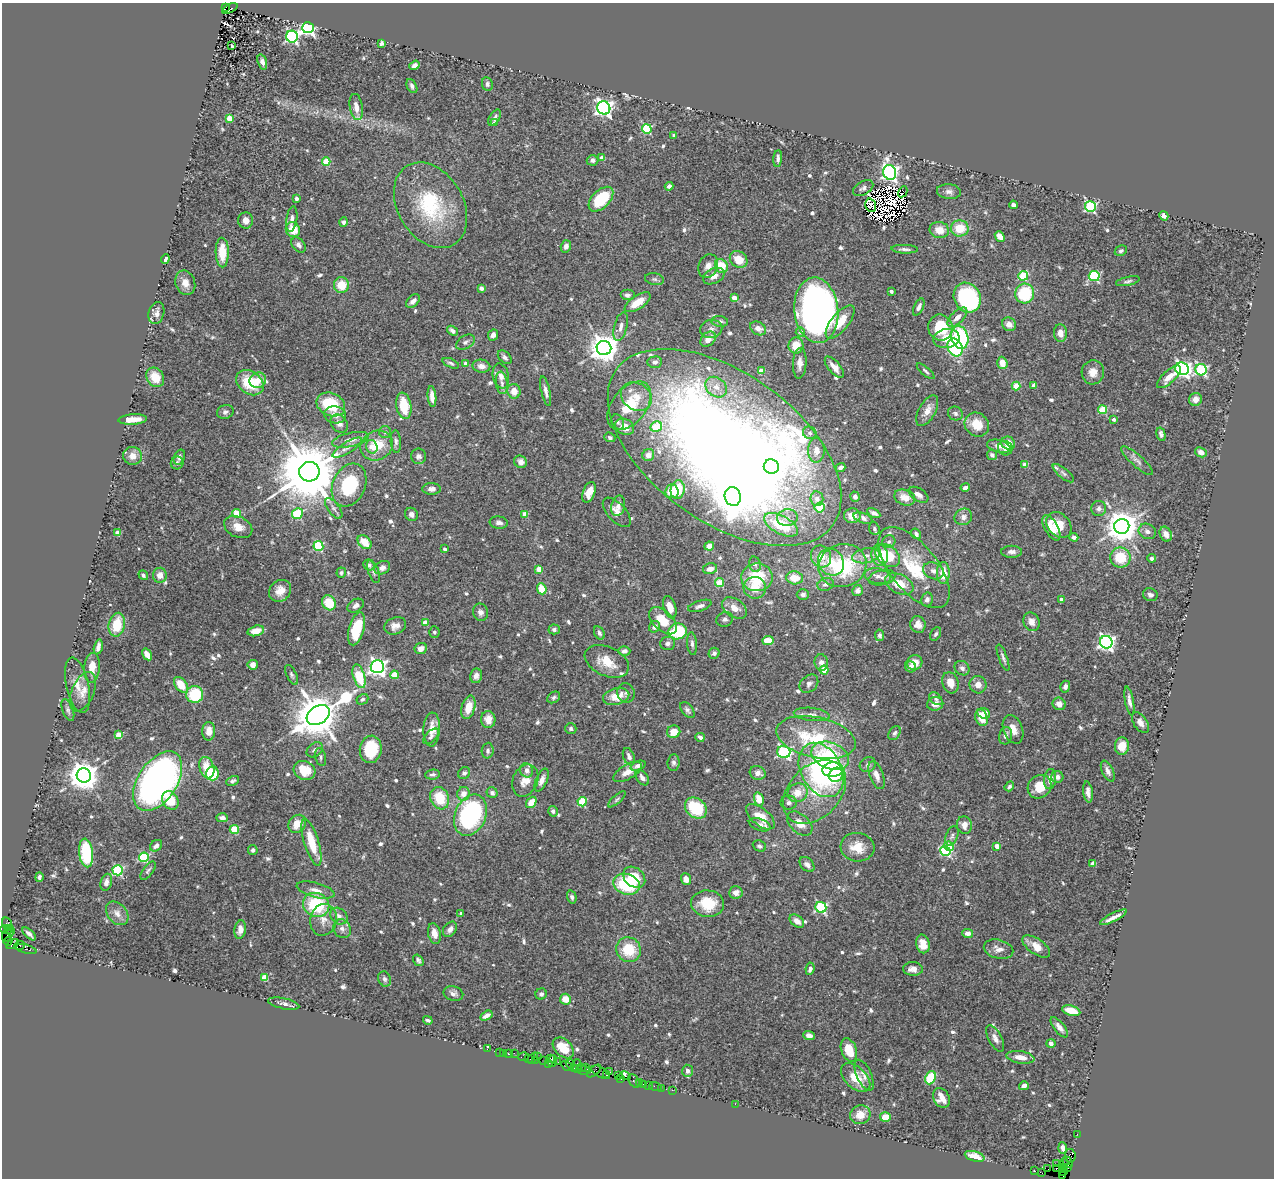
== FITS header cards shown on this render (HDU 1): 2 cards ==
NAXIS1  =                 1272
NAXIS2  =                 1176

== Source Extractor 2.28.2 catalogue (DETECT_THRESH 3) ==
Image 1272 x 1176 px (HDU 1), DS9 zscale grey, 1 PNG px = 1 image px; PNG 1276 x 1180 px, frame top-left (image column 1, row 1176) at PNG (2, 3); each listed source drawn as its Kron ellipse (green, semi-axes under 4 px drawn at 4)
Background 0.606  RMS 0.027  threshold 0.0814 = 3 sigma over >= 5 px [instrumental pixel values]
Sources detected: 710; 9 with non-positive FLUX_AUTO (blend fragments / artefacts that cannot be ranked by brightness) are neither listed nor drawn; of the other 701, the 500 brightest by FLUX_AUTO listed and drawn (201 fainter detections omitted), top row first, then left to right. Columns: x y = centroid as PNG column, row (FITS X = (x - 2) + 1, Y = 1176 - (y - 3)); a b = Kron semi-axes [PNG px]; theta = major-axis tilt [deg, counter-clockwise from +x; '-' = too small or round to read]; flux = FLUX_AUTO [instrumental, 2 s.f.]
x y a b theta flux
225 7 3 3 - 140
230 8 8 3 25 110
308 28 6 5 - 480
292 37 6 6 - 370
382 43 4 4 - 4.9
232 46 3 3 - 7.9
262 62 8 4 -73 7.2
414 65 5 4 - 7.1
487 84 7 5 -80 5.9
412 86 7 5 -63 5.7
356 107 13 6 -80 17
604 108 7 6 - 750
229 118 4 4 - 40
494 118 9 5 57 6.7
494 123 4 4 - 6.2
647 129 5 4 - 150
674 135 4 3 - 4.4
602 158 4 4 - 27
778 159 8 4 85 5.9
592 160 6 5 - 6.2
326 162 4 4 - 59
890 172 7 6 - 620
669 186 4 4 - 6.5
863 188 11 6 28 6.7
903 192 6 2 61 8.4
949 192 12 7 -7 9.5
296 198 4 3 - 5.4
601 199 15 9 45 87
430 205 46 33 -59 160
871 205 7 5 -73 7.4
1013 205 4 4 - 5.8
1090 207 5 5 - 220
1164 216 5 4 - 7.3
292 219 13 5 81 7.7
246 220 8 7 - 11
344 222 5 4 - 5.2
960 228 9 8 - 43
293 230 8 7 - 36
939 230 10 8 -12 24
1000 237 6 4 -49 19
299 245 8 6 -50 6.6
566 246 6 5 - 8.1
905 249 13 3 -3 5.8
1121 251 6 5 - 4.4
222 252 15 6 -88 39
165 259 5 3 - 6.9
739 259 9 7 -40 30
708 266 12 9 64 13
721 266 7 6 - 47
714 276 11 7 25 14
1023 276 5 4 - 75
1094 276 5 5 - 170
654 279 9 6 -10 4.6
1128 281 12 4 11 5
185 283 12 9 -70 16
341 285 8 7 - 37
481 288 4 3 - 10
891 291 3 3 - 6.7
1025 294 10 9 - 100
627 295 7 5 0 6
734 298 4 4 - 18
967 298 15 13 -61 250
413 301 8 5 41 7.8
638 302 15 6 33 30
919 307 9 4 65 6
816 310 33 22 -84 960
156 313 11 7 74 10
957 317 12 6 44 13
720 321 8 5 -6 5.4
840 322 20 8 51 37
1009 324 7 6 - 12
621 326 15 6 76 11
758 328 8 6 -32 14
940 328 13 12 - 77
711 329 11 9 13 10
452 331 6 3 -39 5.8
800 332 5 4 - 6.7
1060 333 9 6 -85 15
493 335 6 5 - 8.3
960 337 11 8 -74 170
946 338 13 9 8 32
708 339 9 6 43 16
465 342 10 6 32 5.9
796 346 8 7 - 33
955 347 9 7 -65 160
604 348 7 7 - 2800
505 357 8 5 -43 6.4
655 362 7 6 - 7.9
451 363 9 4 -23 4.2
800 363 15 7 87 14
1002 363 6 5 - 20
466 364 4 3 - 13
481 366 9 6 -10 11
834 367 13 6 -49 17
1182 369 7 6 - 600
1201 370 6 5 - 230
761 371 4 4 - 28
926 371 11 4 -40 4.2
1093 372 12 11 - 18
501 376 13 8 -76 12
155 377 10 8 -58 32
1169 377 15 6 42 20
258 380 8 7 - 18
250 383 15 11 -38 71
502 383 11 6 -82 8.2
1034 385 4 4 - 15
1016 386 4 4 - 52
716 387 12 9 -40 15
514 391 7 6 - 20
546 391 15 4 -77 9.5
432 396 10 4 -85 14
636 397 16 13 -34 28
1195 399 6 6 - 13
331 404 15 11 -24 82
404 406 13 7 -80 56
629 406 28 17 52 69
1103 410 4 4 - 73
927 411 17 8 60 18
225 412 8 7 - 6.2
955 413 7 7 - 5.5
335 415 11 8 -11 15
133 419 14 5 4 20
1114 420 3 3 - 5.2
618 422 8 5 -62 4.4
339 423 10 7 -51 9.9
977 424 13 11 -40 39
624 427 10 7 -27 20
656 427 6 5 - 59
385 432 6 6 - 4.4
810 433 7 6 - 4.6
1161 434 7 4 -73 5.7
610 437 6 4 -20 4.3
350 440 19 7 13 17
396 442 11 5 -87 6.2
1008 443 7 6 - 25
377 445 16 14 30 49
999 446 12 6 -15 11
372 447 7 5 -72 14
347 448 17 5 31 11
724 448 133 74 -36 3500
1005 448 7 7 - 8.9
816 450 12 8 -90 16
1201 452 6 5 - 12
648 455 6 6 - 13
992 455 5 5 - 6.2
132 456 9 9 - 18
419 456 8 7 - 7.6
179 457 8 5 66 5.5
1137 461 20 6 -42 10
521 462 7 6 - 8.6
177 463 6 6 - 5.2
1025 465 4 4 - 30
771 467 7 7 - 86
840 467 5 3 - 6.9
309 472 10 9 - 20000
1063 473 13 5 -39 5.3
349 485 22 16 66 110
965 488 5 3 - 8.7
432 489 9 6 -1 8.7
678 490 9 7 79 52
672 491 7 6 - 33
589 492 11 6 70 21
918 495 11 6 -34 9.8
733 496 9 8 - 3300
855 497 5 4 - 6.3
905 497 11 7 -19 18
817 499 7 6 - 13
618 506 10 6 73 12
820 507 5 5 - 77
334 508 12 5 -53 6.9
1099 508 8 7 - 7.8
617 512 18 9 -47 15
237 513 4 4 - 55
874 513 7 4 -28 5.6
297 514 5 5 - 89
411 514 7 6 - 9
525 514 4 4 - 23
852 516 8 7 - 13
963 517 9 8 - 11
787 518 10 8 8 13
863 518 9 5 -19 7.3
499 523 9 6 -7 7.6
781 525 18 9 -28 72
1059 525 14 11 -48 39
1122 526 7 7 - 3900
238 527 15 10 -24 22
1051 528 14 6 -60 28
874 529 6 5 - 4.6
1147 531 9 7 -29 9.2
118 533 4 4 - 33
916 534 5 4 - 7
1166 534 8 5 -65 11
1074 537 4 4 - 5.1
365 542 8 5 -44 33
889 542 7 6 - 4.5
318 546 5 5 - 130
709 546 5 4 - 8.2
445 549 3 3 - 5.3
1012 552 10 6 0 8.7
880 555 11 8 -80 28
866 556 14 7 10 14
888 556 13 10 -41 64
821 557 11 9 -61 28
1120 557 10 10 - 57
1152 558 4 4 - 6.2
831 562 14 12 -58 31
755 564 8 6 -74 4.3
369 565 6 5 - 5.2
842 566 24 21 17 130
382 568 8 6 29 9
914 568 48 23 -51 120
539 569 4 4 - 40
710 569 7 5 12 15
373 571 12 5 -70 5.8
933 571 11 8 -22 11
341 573 5 4 - 4.2
943 573 11 6 89 32
143 575 5 4 - 4.2
160 575 7 7 - 14
878 576 13 7 -12 11
757 577 16 14 -1 76
794 578 8 6 -6 27
882 578 14 7 14 9.8
719 583 4 4 - 66
826 584 8 6 19 6.1
899 584 15 9 -25 39
755 588 11 10 - 36
542 589 5 4 - 36
280 591 12 10 44 22
858 591 6 5 - 8.4
803 595 6 5 - 5.9
1150 595 7 6 - 5.7
927 599 7 5 76 7.1
1062 599 4 3 - 9.1
329 603 8 6 -56 43
356 606 9 6 31 7.3
700 606 12 5 17 7.5
670 607 11 6 -72 20
734 608 14 9 -35 21
480 612 9 7 -72 9.7
725 619 8 7 - 5.9
663 621 17 9 -45 38
425 622 4 4 - 22
1031 622 9 7 -64 12
918 624 8 7 - 12
117 625 12 8 78 52
395 626 11 8 21 13
655 627 6 5 - 9.2
357 629 17 7 74 71
554 629 5 5 - 4.6
256 631 8 5 16 21
678 631 9 8 - 97
434 632 5 5 - 4.2
599 633 7 5 -61 5.9
936 634 7 5 61 4.7
880 635 6 4 -78 4.9
768 640 6 4 3 30
1106 642 6 6 - 670
668 643 7 6 - 7
692 644 11 5 -85 5.8
98 647 7 4 77 9.1
421 648 6 5 - 13
624 651 6 4 3 8
714 653 5 5 - 5.5
147 654 6 4 -59 16
1003 658 14 4 -69 5.6
607 661 23 14 -24 37
821 662 8 6 -82 10
915 663 8 7 - 21
253 665 5 5 - 9.9
377 667 6 6 - 770
910 667 6 5 - 5.7
92 668 15 7 85 24
962 668 8 6 -41 7.6
824 670 4 4 - 48
292 675 10 5 -64 4.4
394 675 4 4 - 42
359 676 12 5 -73 73
476 676 7 6 - 8.5
950 683 11 8 -72 20
809 684 10 8 43 7.6
77 685 28 11 -78 27
181 685 9 5 -53 35
978 685 9 8 - 15
1065 687 6 5 - 6.5
83 692 21 11 66 21
626 693 9 8 - 6.7
195 694 8 8 - 89
554 697 7 5 34 4.2
616 697 13 8 14 35
362 699 6 5 - 4.9
936 699 7 5 -43 5.1
1129 701 14 4 -80 9.5
935 704 8 7 - 15
1059 704 6 6 - 11
468 707 12 6 75 28
68 710 11 5 -70 5
687 710 9 5 -50 5.7
984 713 6 5 - 13
812 714 18 6 -6 12
318 715 12 9 32 8300
981 718 8 6 -73 40
488 719 8 7 - 22
1140 723 12 6 -57 10
432 729 17 8 87 24
571 729 6 5 - 4.3
1013 729 15 9 -70 19
209 731 9 6 89 17
674 732 7 6 - 30
895 733 8 5 56 4.3
119 735 4 4 - 45
431 736 9 5 46 4.8
1006 736 9 6 76 9.1
700 737 5 3 - 5.7
816 737 40 20 -12 150
1122 746 8 7 - 30
371 749 14 11 81 64
315 750 9 6 37 6.9
488 751 8 6 87 5.7
784 752 6 6 - 280
830 756 20 13 -22 120
321 757 9 5 -77 4.2
629 757 9 5 -69 9.1
673 763 8 6 84 5.8
868 765 8 7 - 5.8
638 766 8 4 22 6.9
207 768 11 7 -73 35
833 769 10 7 5 89
305 770 11 9 -25 43
527 770 7 6 - 8.3
821 770 29 20 -61 300
1108 771 11 5 -65 9.5
627 772 16 7 30 20
212 773 7 6 - 82
464 773 6 5 - 4.7
758 773 8 7 - 12
84 775 7 7 - 3100
433 775 7 5 5 5.3
836 775 7 6 - 61
876 775 14 6 -69 15
1057 777 6 6 - 7.3
642 778 8 5 -54 8.3
1050 779 10 6 82 13
525 780 17 12 66 22
542 780 12 5 67 11
158 781 33 19 56 930
233 781 6 4 27 4.7
1009 786 5 3 - 4.2
1040 787 12 11 - 36
815 792 37 25 47 100
1088 792 11 5 -81 9.1
492 793 5 5 - 6.5
797 793 10 9 - 29
463 794 7 6 - 17
440 798 11 9 -69 53
617 799 11 4 40 4.2
759 799 7 4 -76 30
170 800 10 7 -61 47
531 802 6 4 50 23
582 802 4 4 - 86
789 803 8 7 - 6.6
696 808 12 9 -38 84
553 811 5 5 - 5.9
471 815 21 15 66 280
760 817 17 8 -40 36
222 818 6 4 -2 8.9
297 824 10 8 46 24
800 824 15 9 -42 22
760 825 11 6 -20 11
964 825 9 7 -75 14
234 830 4 4 - 58
952 836 10 6 67 5.4
311 842 24 7 -73 51
156 846 7 5 41 7.3
759 846 7 5 -23 4.3
949 846 5 4 - 61
997 846 4 4 - 22
857 847 17 14 -7 34
253 850 5 5 - 4.4
945 851 5 4 - 180
86 853 14 7 -84 110
144 857 5 5 - 150
1093 863 4 4 - 24
807 865 9 6 -47 8
118 870 5 5 - 200
148 871 11 5 53 4.5
39 877 5 3 - 4.5
634 877 12 9 -39 43
686 879 6 5 - 17
106 882 8 5 73 9.1
626 884 13 10 -17 110
316 890 19 7 -14 16
736 892 7 6 - 10
572 897 6 4 -74 5
708 904 16 13 -6 60
316 905 13 11 -28 120
821 907 5 5 - 230
117 913 13 9 -49 14
461 913 3 3 - 4.8
339 916 9 7 -41 9.8
1113 917 15 3 27 12
323 920 16 13 77 21
797 921 8 5 -40 13
7 924 7 5 -77 78
240 929 9 5 80 12
342 929 10 8 -60 10
450 929 8 6 52 10
6 930 6 3 -22 57
11 931 4 2 - 120
8 933 9 5 65 310
434 933 11 6 -77 18
968 933 5 4 - 11
29 934 8 3 -44 7.1
8 941 5 2 - 56
13 944 6 3 30 95
923 944 9 6 -77 24
20 946 5 3 - 35
1036 946 16 7 -35 24
26 949 11 3 -14 77
998 949 15 9 -14 14
629 950 13 12 - 64
418 960 6 4 -55 4.5
810 969 6 4 82 8
913 969 10 7 -2 12
265 978 4 4 - 51
384 979 8 6 -66 5.1
453 993 10 7 -12 7.7
541 994 6 5 - 6.4
565 999 5 5 - 23
284 1004 16 5 -12 8.8
1071 1011 9 5 -16 41
486 1016 6 4 31 9.3
428 1020 5 3 - 4.2
1059 1027 12 5 -51 11
809 1035 6 4 -22 8.8
995 1038 14 6 -61 11
1051 1043 4 4 - 7.3
563 1048 12 8 -44 35
487 1049 3 2 - 8.1
849 1050 12 7 -69 34
499 1052 2 2 - 13
503 1053 3 2 - 4.6
514 1053 2 2 - 13
509 1054 3 2 - 27
523 1057 6 3 11 34
538 1057 3 2 - 25
1020 1057 14 6 -9 19
528 1058 3 2 - 27
533 1058 6 3 49 54
550 1058 3 2 - 11
535 1060 3 3 - 25
544 1061 2 2 - 18
553 1061 6 3 70 34
558 1062 3 2 - 24
549 1063 3 2 - 26
570 1064 5 3 - 80
567 1066 6 3 -30 86
577 1066 6 2 90 67
581 1067 4 2 - 33
586 1067 3 3 - 32
574 1068 3 2 - 24
583 1070 7 3 -8 140
594 1071 8 4 42 170
687 1071 6 5 - 5.8
601 1072 10 5 -30 80
610 1072 3 2 - 22
606 1075 3 3 - 25
864 1075 16 7 -65 12
618 1076 2 2 - 14
625 1076 6 3 -16 66
856 1078 17 10 -43 41
930 1078 7 5 66 86
621 1079 3 3 - 17
634 1081 8 5 -58 67
639 1083 3 3 - 32
643 1084 3 2 - 49
648 1085 2 2 - 25
655 1086 6 2 -18 34
1024 1086 5 4 - 8.6
661 1088 2 2 - 12
672 1090 2 2 - 18
941 1098 10 7 -62 21
735 1104 2 2 - 39
860 1115 10 9 - 28
885 1117 5 4 - 33
1077 1134 2 2 - 8
1063 1148 5 3 - 7.8
975 1156 10 5 -16 18
1070 1156 7 5 -82 120
1068 1162 6 3 -48 73
1064 1163 2 2 - 20
1057 1164 2 2 - 7.9
1063 1167 3 2 - 26
1067 1167 3 2 - 21
1057 1168 3 3 - 49
1048 1169 2 2 - 13
1035 1171 2 2 - 14
1064 1171 3 3 - 130
1042 1173 4 2 - 27
1063 1176 3 2 - 10
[201 fainter detections neither listed nor drawn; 9 non-positive-flux detections neither listed nor drawn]